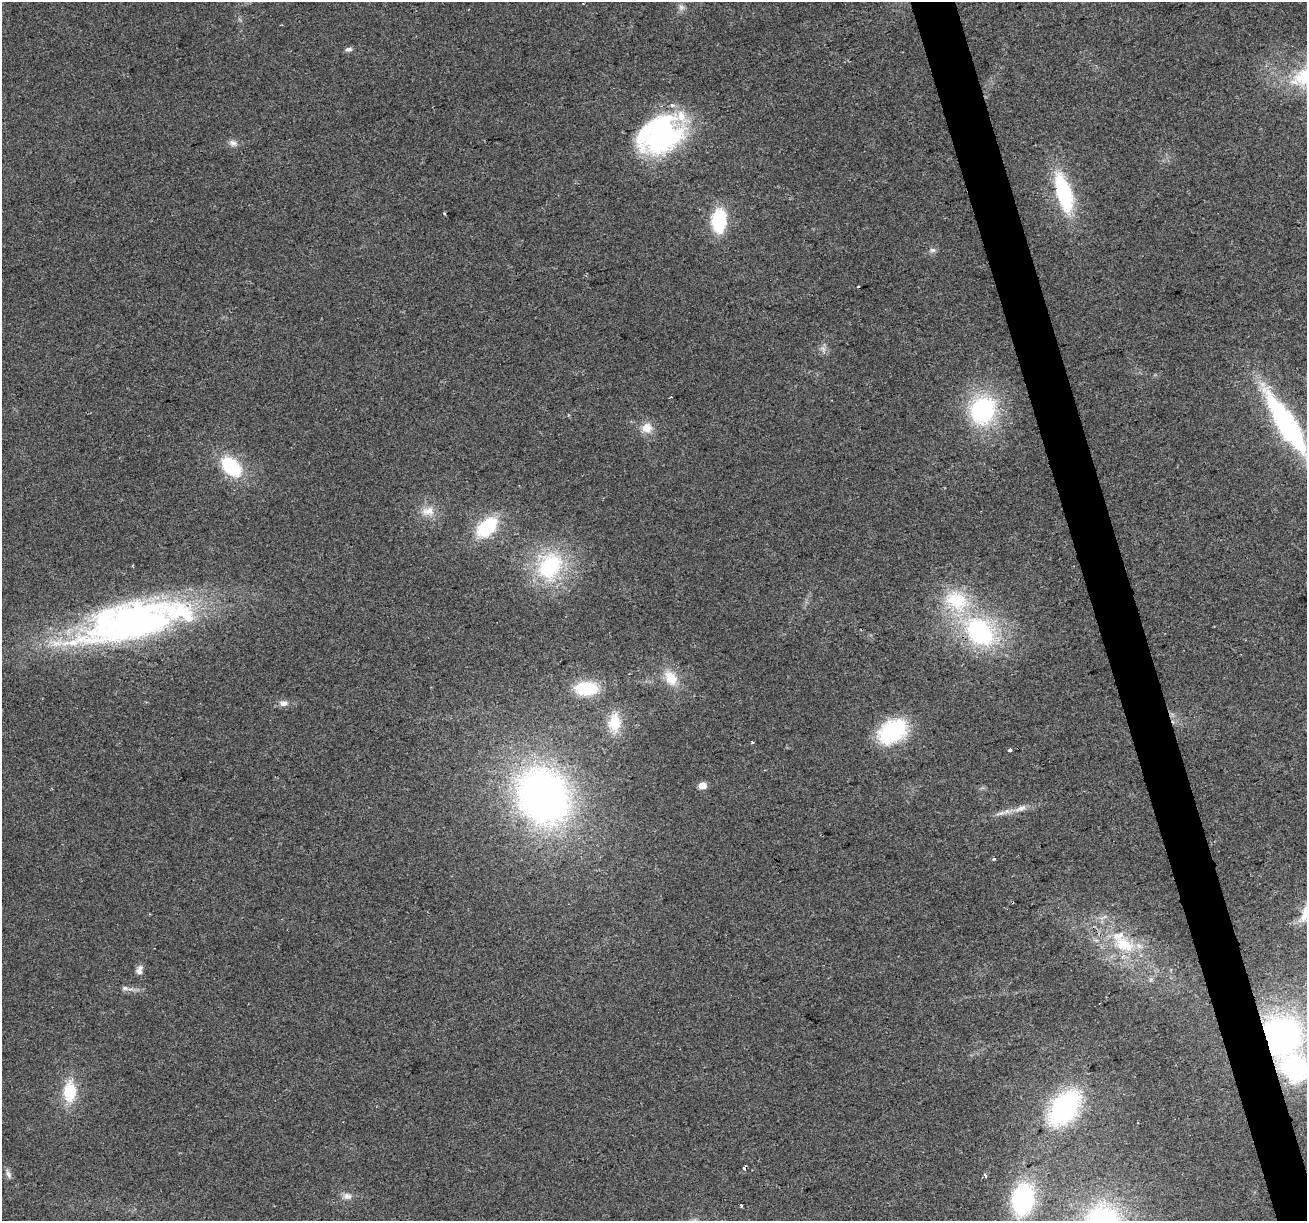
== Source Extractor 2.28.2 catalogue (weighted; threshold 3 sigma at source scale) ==
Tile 6 of 4 x 4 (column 2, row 2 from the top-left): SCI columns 1306-2610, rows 2539-3757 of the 5220 x 5026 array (HDU 1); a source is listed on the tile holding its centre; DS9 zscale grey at full resolution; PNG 1309 x 1223 px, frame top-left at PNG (2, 2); no overlay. Shown black and unused: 3% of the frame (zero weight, under 2 of 3 exposures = <1% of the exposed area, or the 3 px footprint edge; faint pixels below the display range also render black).
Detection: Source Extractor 2.28.2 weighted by HDU 2 'WHT'; one run over the whole footprint, this tile lists its part. Background 0.0564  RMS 0.0086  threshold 0.0389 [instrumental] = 3 sigma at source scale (4.5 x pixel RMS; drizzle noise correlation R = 1.50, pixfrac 1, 0.0396/0.0396 arcsec/px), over >= 5 px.
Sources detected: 48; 4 cosmic-ray / hot-pixel residue — not listed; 3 inside a brighter listed object's ellipse — not listed separately; the other 41 listed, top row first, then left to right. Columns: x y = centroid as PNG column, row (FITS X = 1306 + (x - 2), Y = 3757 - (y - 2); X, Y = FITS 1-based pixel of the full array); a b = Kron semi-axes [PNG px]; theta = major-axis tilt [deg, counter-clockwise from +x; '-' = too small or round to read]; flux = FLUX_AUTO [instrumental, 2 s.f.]
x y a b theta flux
681 7 9 7 -21 3.3
349 49 10 5 11 2.5
661 135 44 32 34 210
233 143 12 8 -22 4.3
1064 193 36 13 -73 85
444 213 3 3 - 0.98
719 220 20 12 87 59
932 250 8 6 0 2.5
823 349 8 5 -58 3.1
982 410 24 20 67 120
1287 424 66 16 -58 190
647 428 14 12 -3 11
231 466 22 15 -43 54
428 511 20 12 3 12
487 527 25 15 42 49
550 566 33 27 50 83
956 600 35 26 -33 57
131 622 118 42 14 390
980 632 29 22 -43 130
671 678 22 15 -55 18
586 688 21 12 0 48
283 703 11 7 7 4.8
614 723 27 16 88 23
892 732 25 17 31 92
752 742 3 3 - 1
1010 750 3 3 - 6.1
702 786 5 5 - 17
543 796 58 49 -60 420
1021 808 19 7 21 7.6
994 859 4 4 - 1.1
1124 944 36 20 -23 47
139 970 11 8 69 4.3
125 988 9 6 -7 2.6
1281 1035 37 34 -78 260
70 1092 24 15 89 31
1064 1108 33 21 53 140
8 1174 12 6 -68 3.2
985 1176 3 3 - 3
347 1196 11 9 -16 5
1022 1199 23 16 80 130
741 1205 3 3 - 2.1
Overlapping masked pixels (flux is a lower limit): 2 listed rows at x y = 980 632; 1281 1035
Isophote crosses this tile's border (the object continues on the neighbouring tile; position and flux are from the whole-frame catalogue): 1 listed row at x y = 1287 424